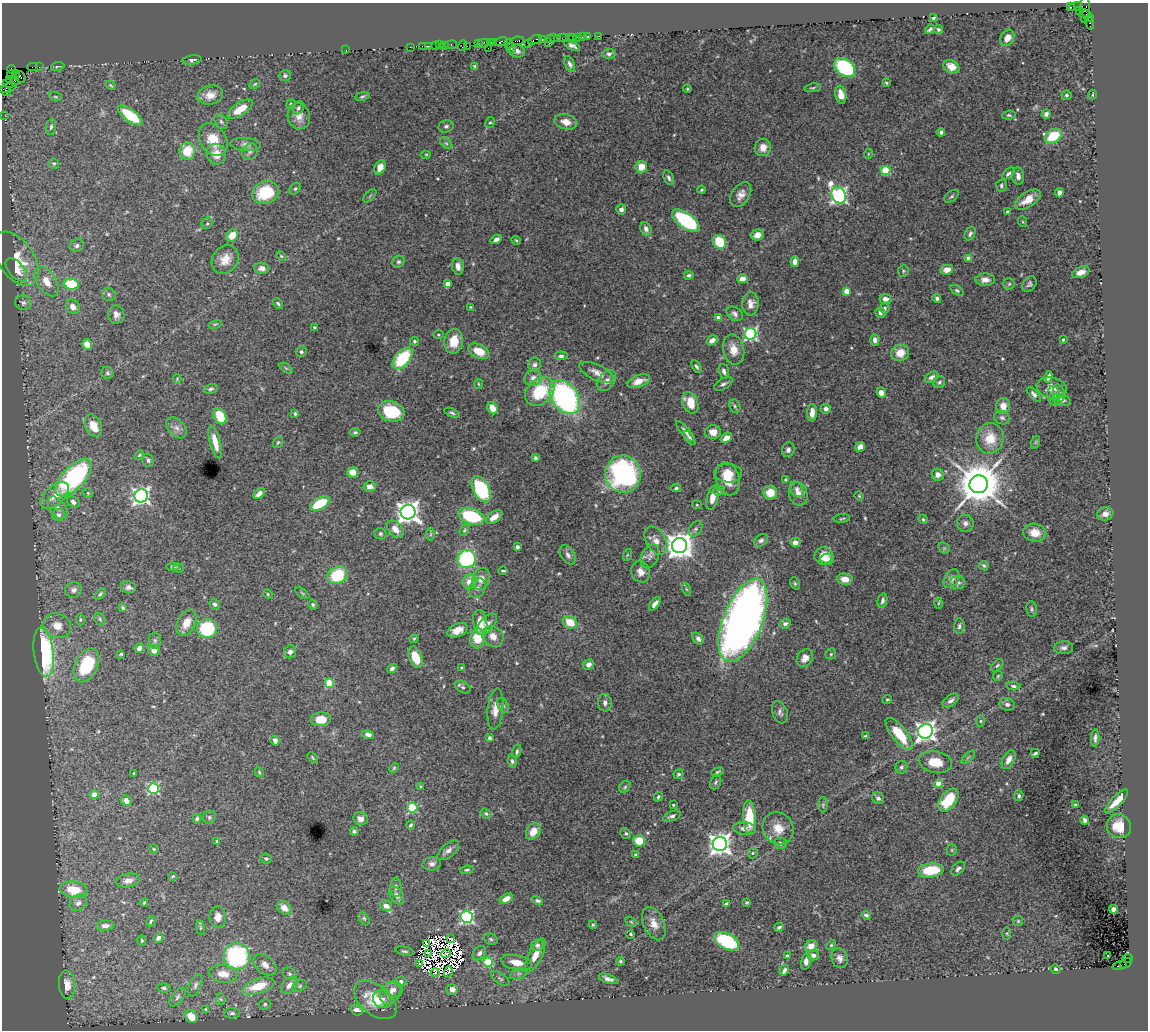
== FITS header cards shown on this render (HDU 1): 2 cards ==
NAXIS1  =                 1146
NAXIS2  =                 1028

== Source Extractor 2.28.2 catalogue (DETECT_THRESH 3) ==
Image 1146 x 1028 px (HDU 1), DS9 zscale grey, 1 PNG px = 1 image px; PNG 1150 x 1032 px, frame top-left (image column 1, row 1028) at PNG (2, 3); each listed source drawn as its Kron ellipse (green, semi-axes under 4 px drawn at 4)
Background 2.31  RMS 0.037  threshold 0.111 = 3 sigma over >= 5 px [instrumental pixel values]
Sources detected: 542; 12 with non-positive FLUX_AUTO (blend fragments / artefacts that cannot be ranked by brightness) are neither listed nor drawn; of the other 530, the 500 brightest by FLUX_AUTO listed and drawn (30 fainter detections omitted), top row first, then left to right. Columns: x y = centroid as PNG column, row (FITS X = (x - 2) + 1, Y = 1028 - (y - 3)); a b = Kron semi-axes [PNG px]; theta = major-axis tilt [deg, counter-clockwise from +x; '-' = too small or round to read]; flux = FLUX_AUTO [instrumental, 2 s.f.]
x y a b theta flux
1070 7 3 2 - 1200
1075 7 7 3 18 390
1085 9 14 4 88 1400
1080 10 3 3 - 2400
1088 16 7 4 -50 810
933 18 4 3 - 4.2
1089 23 7 3 -75 240
930 29 5 3 - 4.7
938 29 4 4 - 4.3
599 36 2 2 - 55
578 37 3 3 - 400
582 37 2 2 - 64
587 37 3 3 - 580
553 38 3 3 - 230
558 38 2 2 - 250
563 38 6 2 0 280
569 38 2 2 - 62
1007 38 9 6 61 21
542 39 3 2 - 300
550 39 2 2 - 350
573 39 5 2 - 120
535 40 7 3 24 480
501 41 7 3 13 1100
517 41 7 3 8 760
490 42 3 2 - 310
548 42 3 2 - 340
484 43 6 4 10 670
494 43 3 2 - 520
528 43 2 2 - 270
478 44 4 2 - 290
509 44 5 2 - 330
439 45 2 2 - 130
444 45 4 3 - 460
451 45 6 3 9 360
463 45 5 3 - 340
422 46 2 2 - 150
428 46 3 2 - 230
435 46 3 2 - 530
467 46 2 2 - 120
572 46 9 4 -28 10
410 47 2 2 - 100
488 48 2 2 - 190
511 48 5 4 - 4.2
346 50 2 2 - 32
517 51 7 6 - 8.8
609 54 6 5 - 6.3
192 60 9 4 6 5.9
570 64 8 4 -65 7.1
58 66 6 2 8 2.8
475 66 4 2 - 2.7
33 67 5 2 - 270
39 67 2 2 - 77
845 67 11 8 -38 230
951 67 8 6 -32 23
12 69 4 2 - 170
16 73 3 2 - 71
12 74 5 2 - 140
285 76 6 5 - 5.6
21 77 6 4 -72 860
9 79 4 3 - 410
14 80 6 3 -73 920
886 83 4 3 - 3.1
8 84 5 2 - 200
255 84 6 4 27 3.3
110 85 5 3 - 2.7
7 88 9 4 16 450
813 88 8 3 8 3.6
687 89 4 4 - 2.6
6 91 5 4 - 250
210 95 13 9 13 27
841 95 9 5 -79 21
1066 95 5 5 - 4.9
1093 95 5 2 - 3.1
362 96 7 3 9 3.5
55 97 6 4 -19 3.3
291 104 5 4 - 2.7
298 108 7 5 62 6.3
240 109 14 6 34 49
1046 114 4 4 - 9.2
130 115 14 6 -36 120
1009 115 7 4 8 3.8
5 116 2 2 - 57
299 116 13 11 -77 23
221 122 8 5 -50 5.9
566 122 11 7 -14 19
490 123 6 4 59 4.1
446 126 7 6 - 6.7
51 127 8 5 81 6.5
941 132 4 4 - 7
1053 136 9 6 30 82
213 140 17 13 -57 48
446 143 7 4 -44 5.6
245 144 15 6 -4 12
763 147 9 8 - 24
188 151 8 8 - 58
250 152 9 7 53 8.6
216 154 10 9 - 29
426 154 5 3 - 2.5
868 154 5 3 - 2.5
54 164 5 5 - 3.5
380 167 8 5 66 22
641 167 6 6 - 31
886 170 5 4 - 120
1008 173 7 4 43 5.9
1018 176 9 6 -84 12
669 178 8 4 -67 5.9
1001 186 6 5 - 5.1
295 189 7 5 46 4
702 190 4 3 - 2.9
265 193 14 11 23 100
1059 193 5 4 - 9.9
741 195 14 8 56 18
839 195 8 7 - 730
370 196 8 3 45 3.2
951 196 8 5 38 4.2
1028 200 14 7 33 41
621 209 5 5 - 7.9
1007 212 4 3 - 5.7
686 221 16 7 -36 270
1023 222 5 3 - 2.5
207 223 6 5 - 4.7
646 229 7 5 -64 9.2
970 234 7 5 62 6.4
232 235 7 5 52 36
757 235 6 5 - 22
496 239 6 4 30 11
516 240 4 3 - 2.8
720 242 7 6 - 91
77 246 7 6 - 8.1
281 256 5 4 - 2.8
16 259 30 17 -56 82
968 259 4 4 - 23
225 260 15 12 54 33
398 262 6 5 - 5
795 262 5 4 - 14
458 266 8 5 -81 15
262 268 7 6 - 11
16 270 14 7 -50 27
947 270 6 5 - 24
903 271 6 5 - 3.8
1081 272 9 5 20 19
689 275 4 4 - 5.4
742 279 5 4 - 26
985 280 10 6 1 15
46 281 17 9 -58 33
71 284 7 5 -7 110
448 284 4 4 - 23
1009 284 5 5 - 3.7
1029 284 8 6 54 7
957 290 7 4 -36 4.6
846 291 4 4 - 34
109 294 7 6 - 6.3
937 298 4 4 - 4.8
885 299 6 5 - 13
23 303 8 7 - 8.3
278 304 6 3 -52 4.3
750 304 11 8 88 18
73 307 8 6 -50 20
470 307 4 3 - 2.5
884 308 5 5 - 4.9
880 313 5 5 - 7.8
735 314 9 6 -33 8.7
116 315 9 8 - 12
718 317 4 4 - 11
215 324 7 3 13 2.5
314 327 3 3 - 2.6
750 334 6 6 - 460
438 335 5 4 - 3
712 340 6 4 35 14
875 340 6 4 -89 10
1063 340 3 3 - 4.1
414 341 4 4 - 3.7
454 341 12 9 81 44
87 344 6 4 -56 31
733 350 15 10 -77 28
479 351 11 7 -27 45
301 352 5 5 - 4.7
900 353 9 8 - 34
561 356 6 4 6 6.1
403 358 12 7 49 140
535 365 7 6 - 8.8
696 367 7 4 -60 5
286 368 7 4 -36 3.5
724 371 7 5 -74 7.9
597 372 18 8 -24 21
107 373 6 6 - 5.1
931 377 7 4 33 7.8
1048 377 6 4 71 12
533 378 9 8 - 15
177 379 4 4 - 2.4
607 381 12 7 53 15
638 381 12 6 19 25
939 382 6 5 - 5.2
478 384 5 3 - 2.4
723 384 10 5 31 7.2
1052 388 15 10 -10 27
211 389 7 4 17 6.1
540 391 16 12 42 110
881 393 5 4 - 19
1059 393 8 5 -73 7.4
1034 394 9 4 -50 8
1054 396 10 6 -84 10
565 397 19 13 -54 510
1061 400 9 5 -20 12
690 403 11 7 -66 49
735 406 7 5 -68 5.2
1003 406 8 7 - 27
492 408 6 5 - 27
826 409 5 5 - 9.6
391 411 13 10 -18 140
295 413 3 3 - 3.4
452 413 8 4 -22 4.9
812 413 8 5 89 21
220 416 8 6 -64 69
1002 418 8 6 -18 7.7
93 426 12 8 -64 44
176 428 12 8 -47 15
685 431 13 4 -49 8.6
355 432 5 4 - 4.2
713 432 8 7 - 19
690 438 8 4 -51 5.7
726 438 6 4 34 21
990 438 15 13 77 57
215 442 17 5 -76 33
278 442 6 4 54 3.3
1036 442 7 4 71 2.8
860 447 5 4 - 17
788 450 7 6 - 7.9
139 455 5 4 - 3
535 458 4 3 - 4.6
148 460 7 5 -66 5.8
353 472 5 5 - 27
728 473 14 9 -4 31
623 474 18 18 - 450
938 475 6 6 - 14
74 478 23 11 46 370
728 479 16 12 -76 46
786 480 4 4 - 4.1
979 484 9 9 - 10000
370 486 6 5 - 14
676 488 4 3 - 4
481 489 14 8 -62 160
797 489 8 6 -61 8.9
719 491 6 4 18 5.4
88 493 5 4 - 3
770 493 7 7 - 41
259 494 7 4 42 13
798 494 12 9 -79 20
55 496 17 9 43 35
141 496 7 6 - 960
859 496 4 4 - 2.8
713 498 12 6 75 27
73 502 6 5 - 10
320 504 10 6 29 90
697 505 5 4 - 2.5
58 508 13 7 -51 16
408 512 7 7 - 2000
1105 514 8 6 13 14
58 515 6 5 - 11
471 516 13 8 -20 160
494 517 9 5 35 22
842 518 8 3 6 3.4
923 519 5 3 - 2.9
965 523 8 8 - 10
395 529 10 7 -47 20
696 529 8 5 53 6.1
464 530 6 4 66 3.4
1035 533 11 9 -10 30
380 534 6 5 - 5.7
431 534 6 4 87 3.7
761 540 7 5 33 6.8
656 541 15 9 -59 25
795 542 5 4 - 14
679 546 7 7 - 3200
517 547 4 4 - 7.5
944 548 6 5 - 3.6
568 555 10 6 -56 9.6
627 555 6 4 71 2.9
650 556 13 8 64 15
824 556 9 8 - 32
467 559 9 9 - 200
827 559 7 5 9 13
984 566 5 4 - 4.2
173 567 6 4 -2 3.9
178 568 5 3 - 3.5
503 571 4 2 - 3.7
640 572 11 9 -69 18
337 575 10 8 27 110
481 579 11 8 75 21
845 579 8 6 -9 24
952 579 10 7 57 14
470 582 7 6 - 30
958 582 7 6 - 8.1
795 583 6 4 -69 3.5
128 587 7 6 - 7.9
477 588 10 8 65 11
686 589 6 4 -71 3.2
73 590 8 7 - 11
302 593 8 4 -36 3.5
100 594 7 4 46 4.5
268 594 5 4 - 2.9
882 601 7 4 77 7.3
938 603 5 3 - 2.8
214 604 5 4 - 6.4
655 604 8 3 52 12
313 605 5 4 - 3.8
123 608 4 3 - 3.2
1032 609 8 5 -84 4.8
100 619 6 5 - 5
80 620 5 4 - 3.2
743 620 44 19 69 2200
480 622 12 7 -80 38
570 622 7 6 - 48
186 623 14 8 64 30
487 624 13 6 46 18
785 624 6 4 23 6.9
57 626 14 12 -26 31
959 626 8 5 87 5.9
207 629 10 9 - 160
457 630 11 6 25 26
493 636 11 9 -40 22
477 638 10 7 83 63
698 638 7 4 -53 8.1
414 639 4 4 - 2.7
155 640 8 6 -90 5.7
139 648 5 4 - 12
1064 648 9 6 5 9.7
154 650 6 5 - 15
44 652 25 10 -82 350
290 652 6 6 - 8.2
121 654 3 3 - 2.8
831 654 6 5 - 3.9
415 657 11 6 -67 51
805 658 9 7 55 16
589 664 6 5 - 11
86 665 18 11 64 120
997 665 7 4 45 4.2
392 668 5 4 - 7.9
462 668 3 3 - 2.7
998 676 5 4 - 3.1
329 683 4 4 - 110
1013 686 7 4 -7 4.6
463 687 8 5 -28 5.9
887 699 4 2 - 2.3
951 700 9 5 34 9.7
605 703 9 7 -84 10
1007 704 8 6 -16 8.3
503 706 8 5 -63 5.4
495 709 21 7 84 27
780 712 11 7 -70 8.6
321 719 10 7 2 40
980 721 6 4 90 3.4
925 731 7 7 - 1400
368 734 6 4 -13 10
899 734 19 7 -51 83
865 736 4 3 - 2.7
490 738 4 3 - 4.7
1095 738 8 3 86 6.8
275 740 5 4 - 13
517 751 7 4 76 4.3
1035 753 4 3 - 5
968 757 8 3 45 4.1
313 758 6 3 -46 3.2
1009 759 10 6 64 19
512 761 7 4 -82 5.3
935 762 17 10 -10 56
901 767 6 6 - 5.1
394 768 5 4 - 3.1
259 772 5 4 - 3.5
718 772 6 4 19 3.5
134 773 3 3 - 3.6
678 774 5 4 - 4.9
716 782 7 5 64 5.1
938 784 4 4 - 46
420 786 4 3 - 2.4
625 787 6 5 - 4.6
153 788 5 5 - 290
94 794 4 4 - 32
1019 796 5 4 - 5.2
658 797 5 3 - 4.3
878 798 6 5 - 7.3
948 800 13 8 53 110
126 801 5 5 - 15
1116 801 16 5 46 34
673 805 3 3 - 3.2
823 805 7 4 -89 4.2
1075 805 3 3 - 3.1
412 808 5 5 - 160
486 814 6 4 -37 4.4
672 816 9 4 21 7.3
209 817 6 6 - 4.8
750 817 17 6 -86 87
197 819 5 4 - 6.4
361 819 7 6 - 15
1085 820 4 3 - 7.5
411 825 4 3 - 4.8
1119 826 12 11 - 52
778 828 16 15 - 40
745 829 12 6 -6 14
354 831 4 3 - 4.1
533 831 9 6 56 31
626 834 5 5 - 4.6
217 841 4 3 - 3.7
639 841 6 5 - 52
781 843 6 6 - 6.2
720 844 7 7 - 1900
154 849 4 4 - 2.8
448 850 13 6 40 12
952 850 5 5 - 3.6
753 853 5 5 - 3.4
636 854 4 4 - 3.3
266 858 6 5 - 5.6
432 864 9 7 10 11
958 869 8 5 45 7.7
467 870 6 4 8 3.9
931 870 13 7 7 98
173 876 4 3 - 3.8
128 880 12 6 11 14
396 887 9 5 -90 7.6
74 890 14 8 -8 60
397 895 9 6 -57 10
506 899 7 4 31 19
538 901 5 4 - 5.1
747 902 4 4 - 3.3
78 903 9 7 41 12
144 903 4 3 - 2.4
726 903 4 3 - 3.1
386 906 6 5 - 17
284 908 8 6 -39 21
1113 909 4 4 - 19
866 915 5 3 - 5.4
218 917 11 8 90 20
467 917 6 6 - 450
364 918 7 5 -63 4.9
151 921 5 3 - 3.5
1018 921 5 5 - 3.3
631 922 6 4 -30 3.1
654 924 17 10 -65 25
593 925 4 3 - 3
105 926 9 5 4 11
779 927 5 3 - 4.6
200 928 7 4 -82 3.4
1007 933 6 3 -90 2.7
631 934 3 2 - 2.7
158 938 5 4 - 9.3
451 939 3 2 - 3.3
491 939 7 5 -23 4.9
142 940 5 4 - 2.8
727 941 13 7 -28 170
427 944 4 2 - 8.3
537 945 6 5 - 7.2
831 945 5 4 - 2.9
811 946 7 5 37 23
404 951 9 4 -12 5.2
479 953 8 5 52 8.9
429 954 4 2 - 3.8
446 954 5 2 - 9.4
535 955 19 6 65 33
813 955 5 5 - 12
1107 955 3 3 - 8.1
237 956 13 13 - 340
787 956 4 4 - 6.9
840 958 10 8 -74 11
1127 958 5 2 - 240
620 961 4 4 - 3.7
806 961 9 4 76 17
488 962 5 4 - 110
516 963 16 7 -11 34
1126 963 7 2 35 470
420 964 2 2 - 4.4
265 965 13 8 -41 19
1120 966 7 3 16 480
1055 969 5 4 - 4.4
784 970 5 3 - 7.7
448 972 6 3 74 6.1
435 973 4 3 - 4.7
223 974 14 8 -9 33
290 974 7 5 -33 6.3
519 974 9 5 20 8.5
500 979 10 5 -35 6.8
608 979 10 4 -20 10
401 982 5 5 - 9.9
67 985 14 8 -85 22
195 985 11 6 68 8.4
289 985 9 7 47 17
259 986 16 7 18 65
300 986 8 5 28 4.7
164 988 7 4 -7 4.8
452 989 6 5 - 21
393 990 9 8 - 16
390 993 12 9 55 25
177 997 11 5 54 7.4
221 999 6 4 -86 3.4
382 999 10 8 -33 17
375 1000 24 15 -38 98
265 1004 6 5 - 4.6
206 1009 4 4 - 4.3
357 1010 6 5 - 17
232 1013 8 5 0 6.7
191 1017 7 6 - 34
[30 fainter detections neither listed nor drawn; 12 non-positive-flux detections neither listed nor drawn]